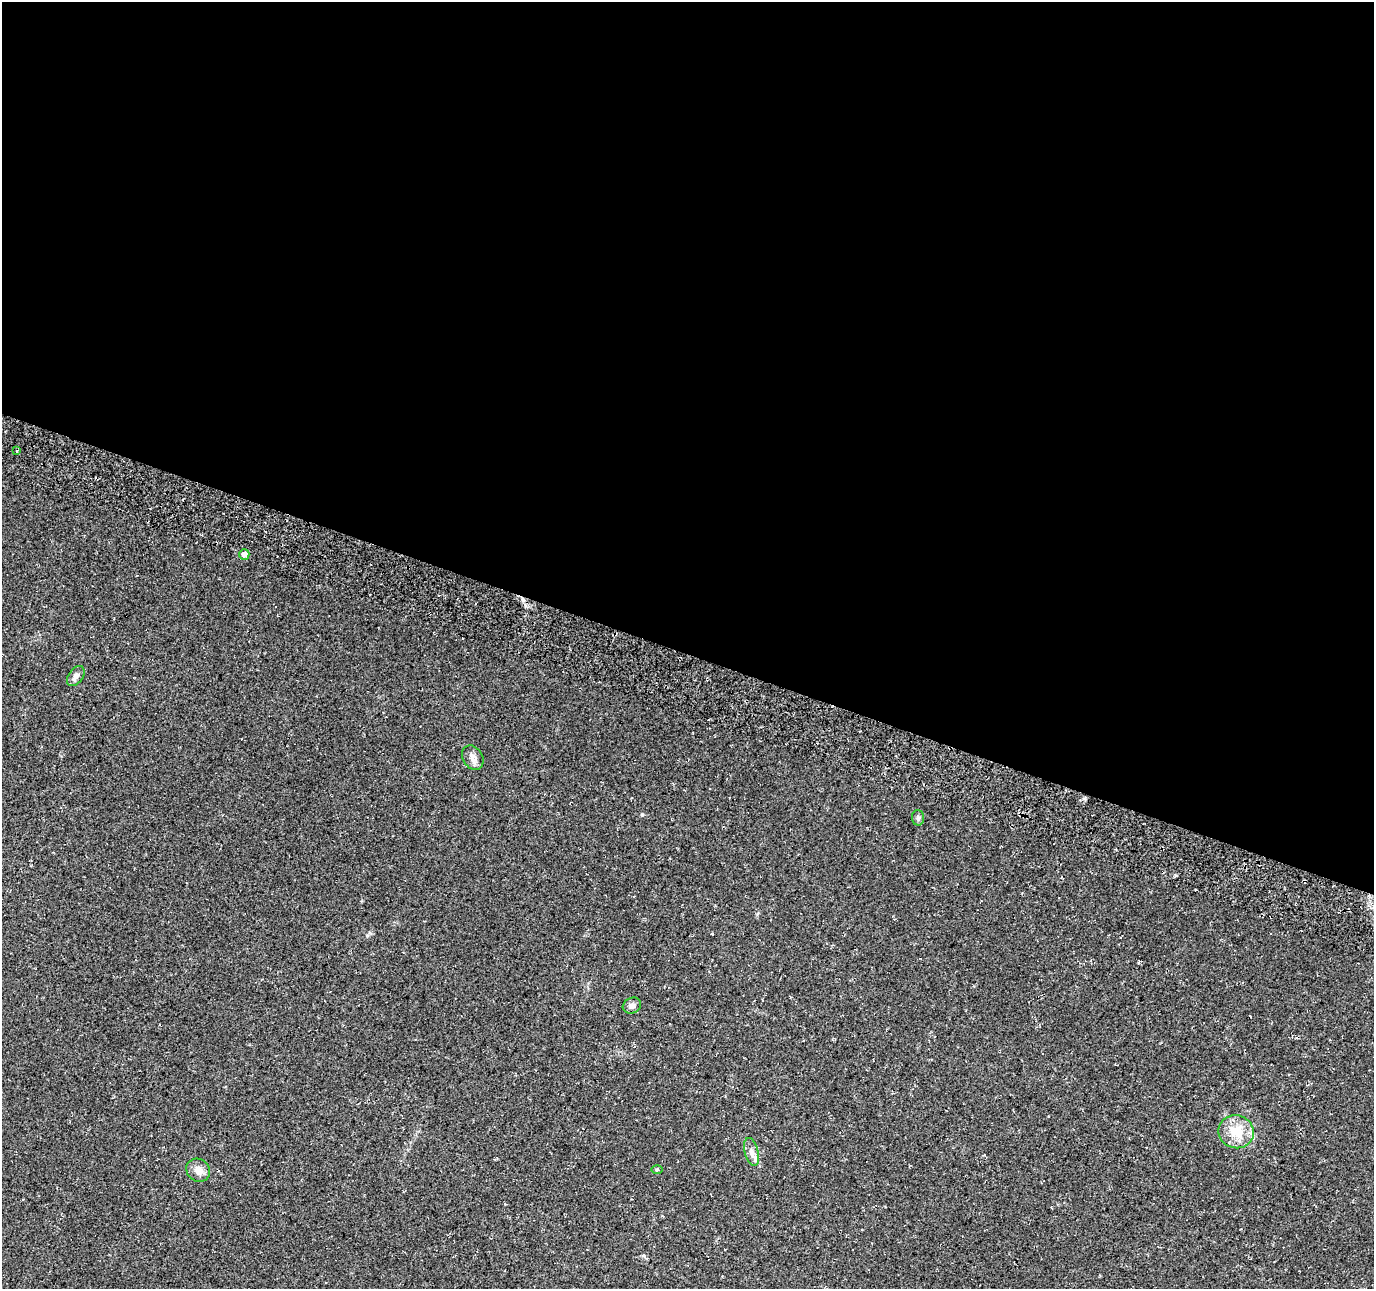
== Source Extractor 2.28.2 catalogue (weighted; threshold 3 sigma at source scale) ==
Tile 3 of 4 x 4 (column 3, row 1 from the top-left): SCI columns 2780-4151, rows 4193-5479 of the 5548 x 5749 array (HDU 1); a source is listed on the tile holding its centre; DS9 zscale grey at full resolution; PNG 1376 x 1291 px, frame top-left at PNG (2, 2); each listed source drawn as its Kron ellipse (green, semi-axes under 4 px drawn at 4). Shown black and unused: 51% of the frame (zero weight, under 3 of 4 exposures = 4% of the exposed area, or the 3 px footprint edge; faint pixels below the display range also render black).
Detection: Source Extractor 2.28.2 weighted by HDU 2 'WHT'; one run over the whole footprint, this tile lists its part. Background 0.0805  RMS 0.0079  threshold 0.0355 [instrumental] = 3 sigma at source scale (4.5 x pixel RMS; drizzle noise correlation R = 1.50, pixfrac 1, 0.0396/0.0396 arcsec/px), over >= 5 px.
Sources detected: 10; all 10 listed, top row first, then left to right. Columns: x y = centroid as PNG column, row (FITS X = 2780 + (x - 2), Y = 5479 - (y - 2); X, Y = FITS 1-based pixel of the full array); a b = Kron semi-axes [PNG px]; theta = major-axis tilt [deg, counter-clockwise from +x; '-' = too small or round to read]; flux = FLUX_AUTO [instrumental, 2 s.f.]
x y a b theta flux
17 451 4 2 - 0.91
244 554 5 5 - 4.9
76 676 11 7 55 3
473 758 13 10 -58 4.5
918 818 8 6 -87 1.9
632 1006 9 7 28 3.3
1236 1132 18 16 -11 19
752 1152 14 6 -75 4.8
657 1169 6 4 1 0.86
198 1170 12 11 - 5.9
Unlisted compact peaks at least as high as the median listed source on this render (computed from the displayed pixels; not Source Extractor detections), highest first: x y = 642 815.